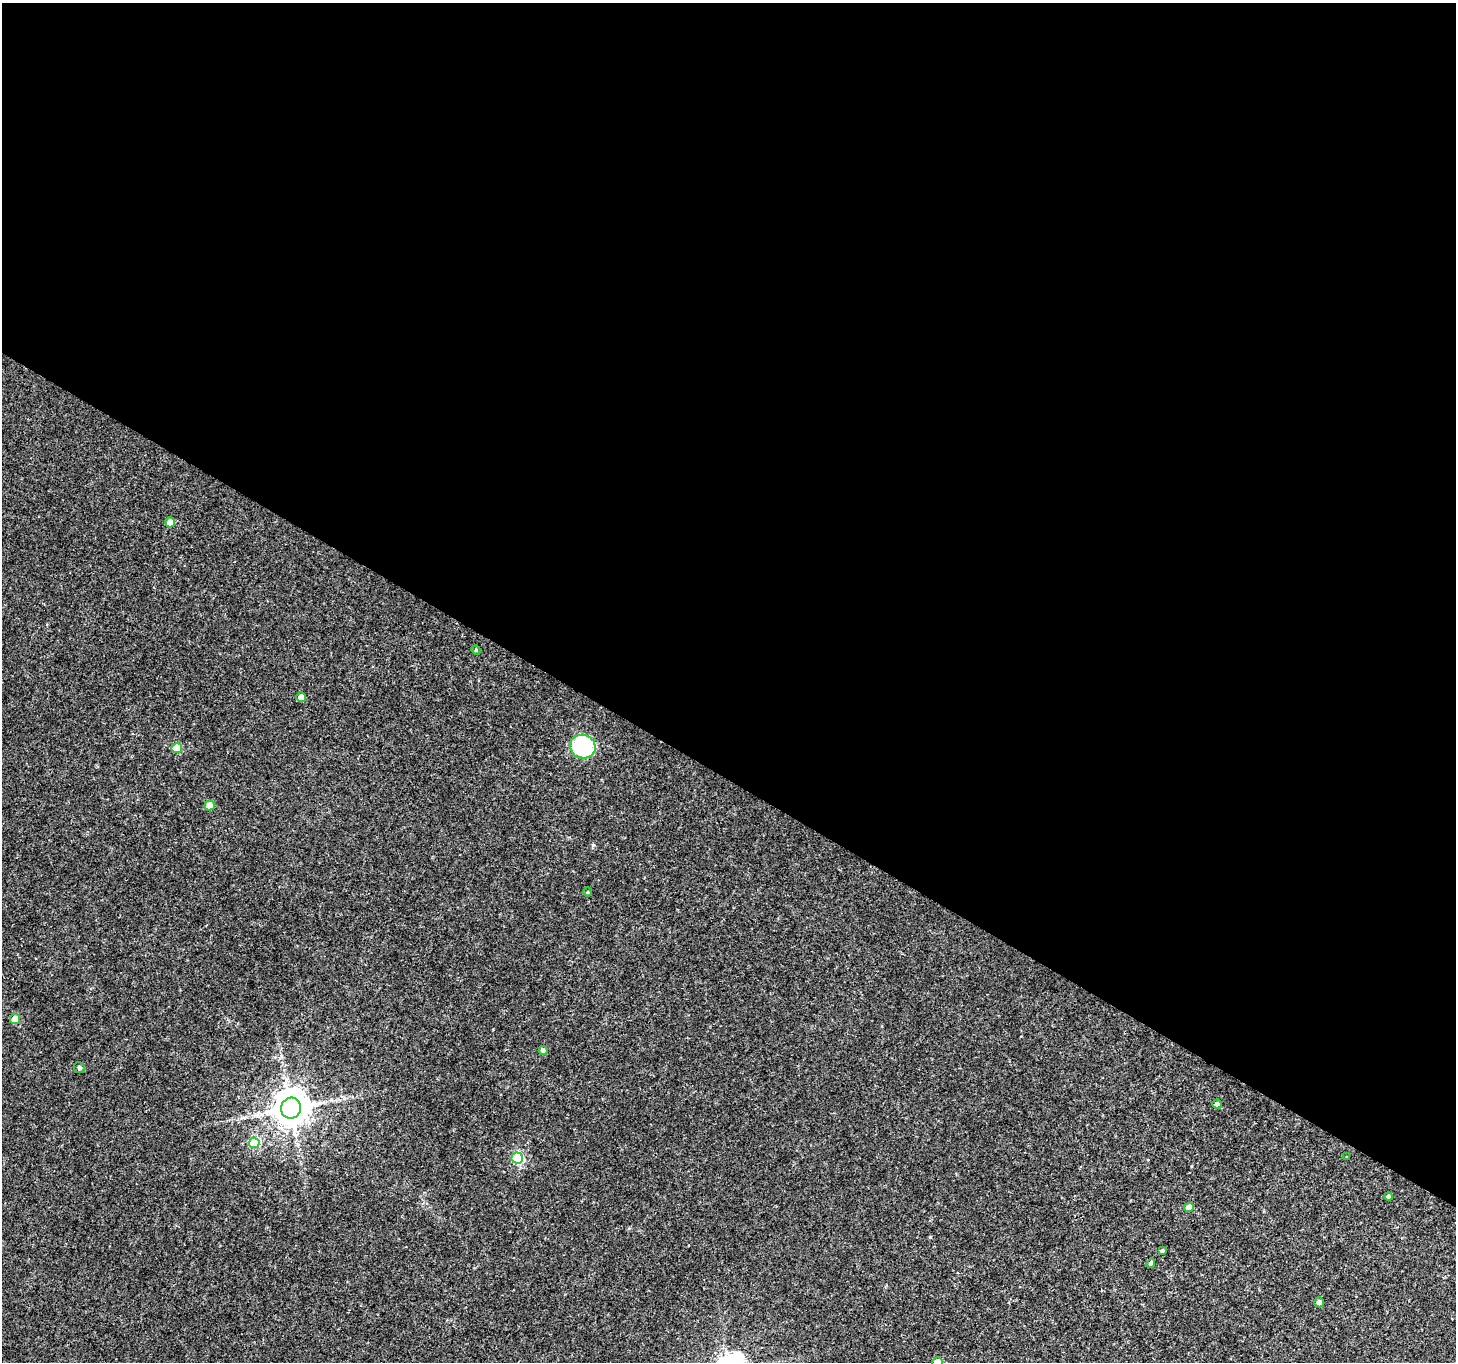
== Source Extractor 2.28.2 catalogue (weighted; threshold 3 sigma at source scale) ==
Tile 3 of 4 x 4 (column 3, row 1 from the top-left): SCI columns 2973-4426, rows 4364-5723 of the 6025 x 6112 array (HDU 1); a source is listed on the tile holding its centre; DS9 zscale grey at full resolution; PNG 1458 x 1364 px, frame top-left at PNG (2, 3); each listed source drawn as its Kron ellipse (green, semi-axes under 4 px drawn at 4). Shown black and unused: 57% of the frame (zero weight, under 3 of 4 exposures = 7% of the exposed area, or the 3 px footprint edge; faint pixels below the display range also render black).
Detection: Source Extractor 2.28.2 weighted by HDU 2 'WHT'; one run over the whole footprint, this tile lists its part. Background 0.00391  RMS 0.0031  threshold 0.0139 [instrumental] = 3 sigma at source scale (4.5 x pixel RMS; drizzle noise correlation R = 1.50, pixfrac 1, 0.0396/0.0396 arcsec/px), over >= 5 px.
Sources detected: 21; all 21 listed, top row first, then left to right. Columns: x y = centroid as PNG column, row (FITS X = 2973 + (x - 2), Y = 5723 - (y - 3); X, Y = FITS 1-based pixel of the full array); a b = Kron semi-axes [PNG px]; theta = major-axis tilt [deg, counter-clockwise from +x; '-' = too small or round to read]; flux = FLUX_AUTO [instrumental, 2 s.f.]
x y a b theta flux
170 522 5 4 - 2.8
476 650 5 4 - 0.38
301 697 5 5 - 3
583 746 13 11 -22 31
177 748 5 5 - 10
210 805 5 5 - 4.3
587 892 4 3 - 0.24
15 1019 5 5 - 6.2
543 1051 4 4 - 0.68
79 1068 5 5 - 0.82
1217 1104 4 4 - 1
291 1108 10 10 - 820
254 1143 5 5 - 14
1347 1156 4 2 - 0.19
517 1158 6 5 - 26
1389 1196 4 4 - 1.2
1189 1207 5 4 - 3.1
1162 1251 4 4 - 0.5
1151 1263 5 4 - 0.73
1319 1302 5 5 - 1.3
937 1362 5 5 - 5.4
Isophote crosses this tile's border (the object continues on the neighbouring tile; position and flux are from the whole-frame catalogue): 1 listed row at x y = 937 1362
Unlisted compact peaks at least as high as the median listed source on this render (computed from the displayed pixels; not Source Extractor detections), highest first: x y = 593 845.